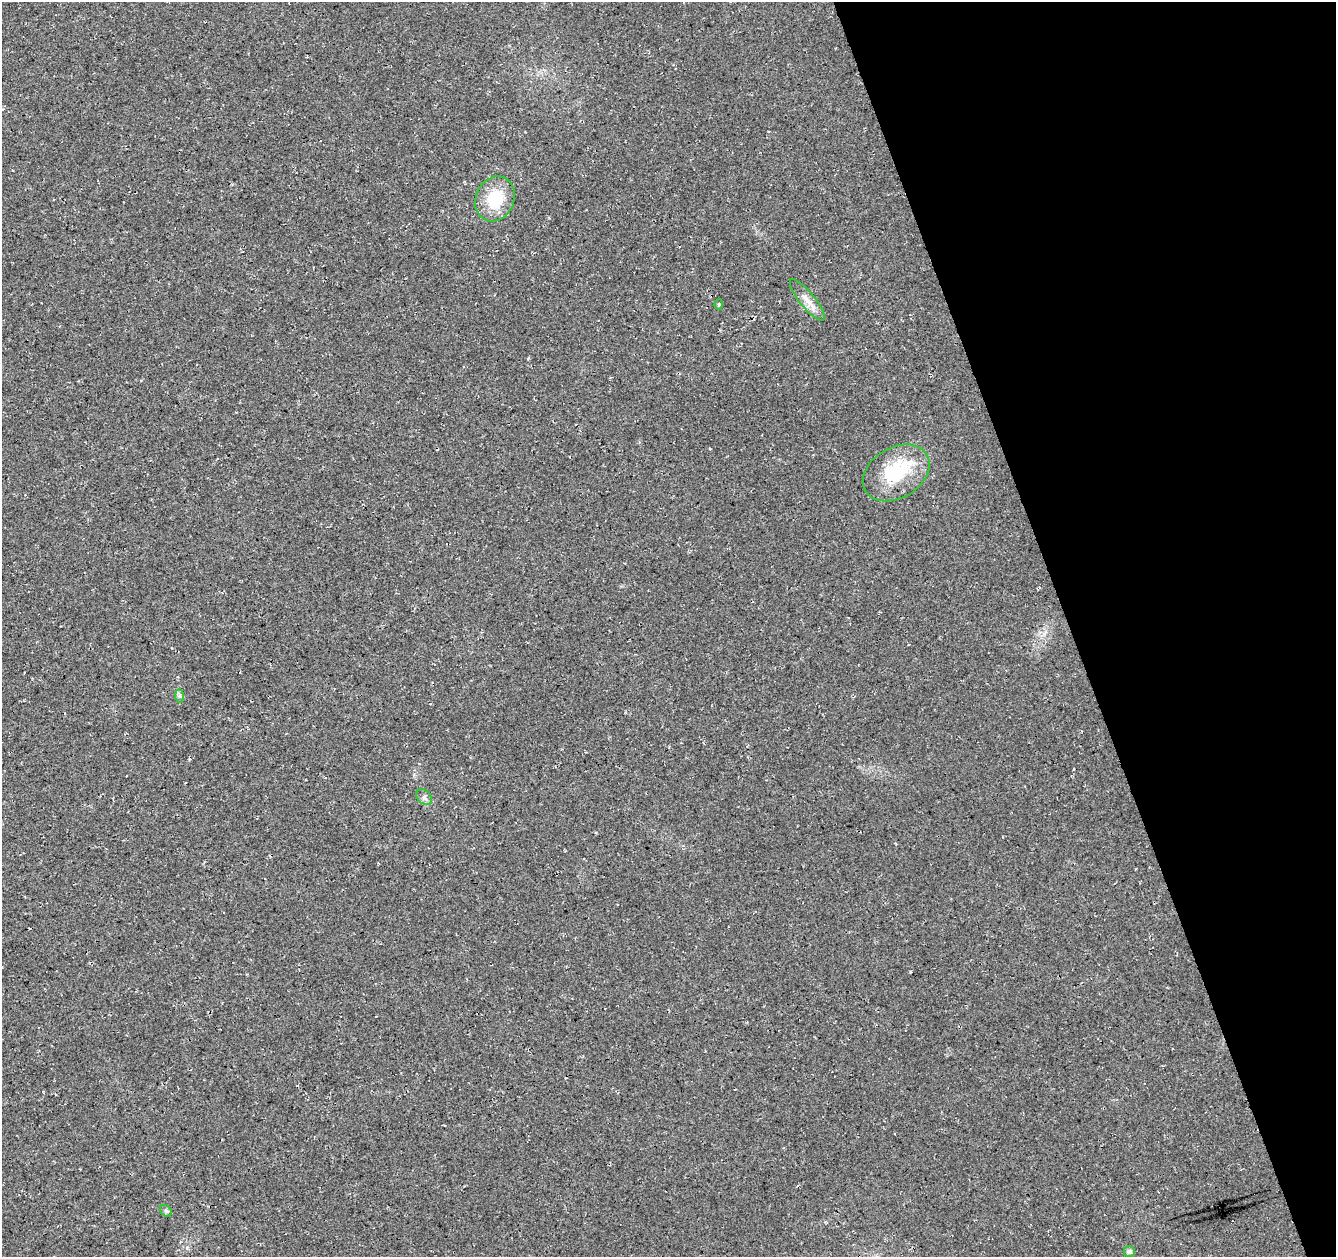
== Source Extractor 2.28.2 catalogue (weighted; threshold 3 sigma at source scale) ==
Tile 12 of 4 x 4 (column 4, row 3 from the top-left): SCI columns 4059-5392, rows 1338-2592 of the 5449 x 5237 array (HDU 1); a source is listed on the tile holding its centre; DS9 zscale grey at full resolution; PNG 1338 x 1259 px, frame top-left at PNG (2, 2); each listed source drawn as its Kron ellipse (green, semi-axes under 4 px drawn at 4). Shown black and unused: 20% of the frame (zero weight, under 3 of 4 exposures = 5% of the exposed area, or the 3 px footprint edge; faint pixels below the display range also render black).
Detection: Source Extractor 2.28.2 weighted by HDU 2 'WHT'; one run over the whole footprint, this tile lists its part. Background 0.0307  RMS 0.0081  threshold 0.0362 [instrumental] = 3 sigma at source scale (4.5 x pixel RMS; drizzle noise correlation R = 1.50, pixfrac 1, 0.0396/0.0396 arcsec/px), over >= 5 px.
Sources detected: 10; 1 cosmic-ray / hot-pixel residue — neither listed nor drawn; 1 inside a brighter listed object's ellipse — not listed separately; the other 8 listed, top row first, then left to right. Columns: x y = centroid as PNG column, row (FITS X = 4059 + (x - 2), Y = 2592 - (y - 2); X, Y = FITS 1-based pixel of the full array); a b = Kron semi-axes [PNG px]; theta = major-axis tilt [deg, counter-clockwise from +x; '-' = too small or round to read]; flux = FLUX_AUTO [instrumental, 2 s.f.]
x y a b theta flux
495 199 23 19 66 30
807 300 26 7 -51 8.1
719 304 5 4 - 1.1
896 473 36 25 31 47
180 696 7 4 -89 1.6
424 797 9 6 -45 2.6
166 1211 6 5 - 1.4
1129 1251 5 5 - 2.2